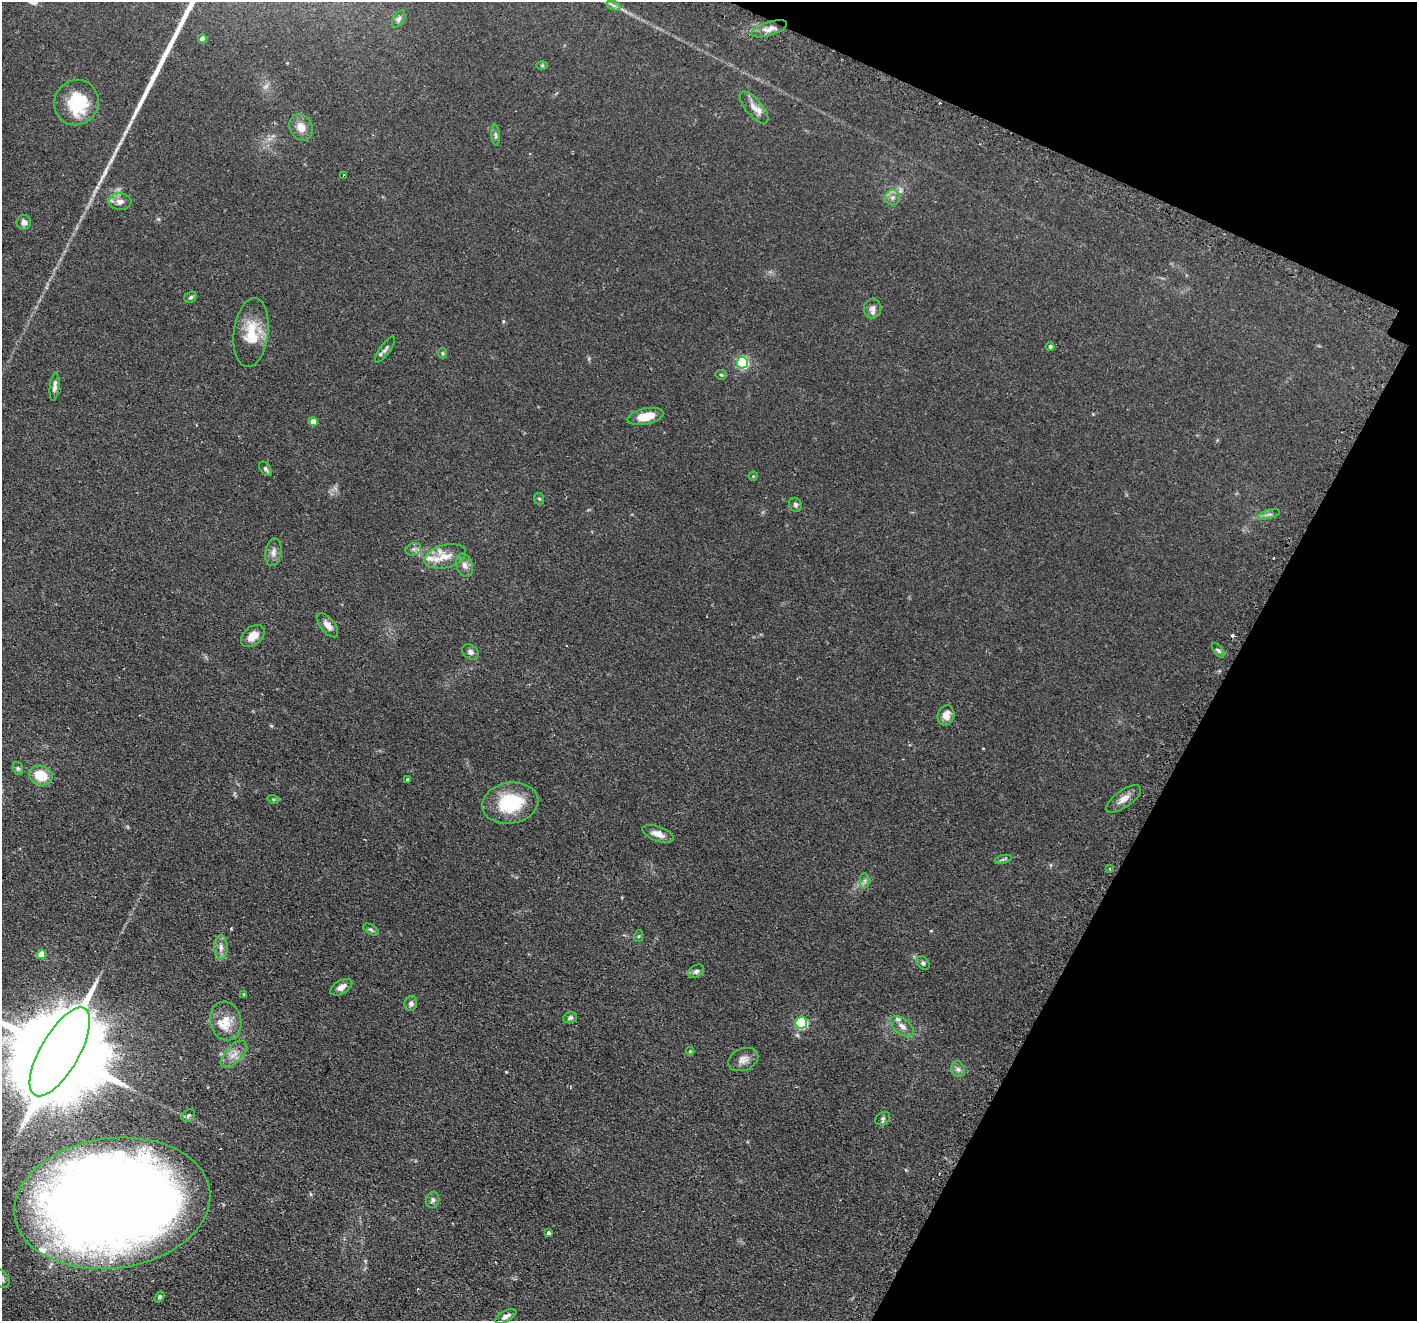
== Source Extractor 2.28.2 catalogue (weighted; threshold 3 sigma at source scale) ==
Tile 8 of 4 x 4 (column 4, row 2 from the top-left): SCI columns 4288-5702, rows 2812-4130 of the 5744 x 5759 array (HDU 1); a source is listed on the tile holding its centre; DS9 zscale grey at full resolution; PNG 1419 x 1323 px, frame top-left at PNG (2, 2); each listed source drawn as its Kron ellipse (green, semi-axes under 4 px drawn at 4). Shown black and unused: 20% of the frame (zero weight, under 2 of 3 exposures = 4% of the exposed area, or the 3 px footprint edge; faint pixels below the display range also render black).
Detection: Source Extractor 2.28.2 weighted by HDU 2 'WHT'; one run over the whole footprint, this tile lists its part. Background 0.0769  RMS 0.0066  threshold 0.0296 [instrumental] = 3 sigma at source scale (4.5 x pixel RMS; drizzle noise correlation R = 1.50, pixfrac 1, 0.05/0.05 arcsec/px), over >= 5 px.
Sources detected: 83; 2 cosmic-ray / hot-pixel residue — neither listed nor drawn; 7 inside a brighter listed object's ellipse — not listed separately; the other 74 listed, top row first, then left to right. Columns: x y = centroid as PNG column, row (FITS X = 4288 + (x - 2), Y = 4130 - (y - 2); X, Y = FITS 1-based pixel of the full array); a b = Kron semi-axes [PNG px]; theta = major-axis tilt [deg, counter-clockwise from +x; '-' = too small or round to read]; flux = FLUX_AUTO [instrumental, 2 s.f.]
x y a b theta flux
614 6 7 4 -19 1.5
399 19 9 5 61 1.7
769 29 19 7 18 4.5
202 39 4 4 - 5.6
542 66 6 4 1 0.76
76 103 23 22 - 30
754 107 20 8 -49 5.6
301 127 14 11 -63 6.5
495 135 11 4 -85 1.6
344 175 3 2 - 0.75
892 198 8 7 - 2.4
120 202 11 8 -4 3.7
24 222 7 7 - 2.4
191 297 6 5 - 1.2
873 308 10 8 76 3
251 333 34 17 83 18
1050 346 4 4 - 1.3
385 350 15 5 53 2.2
442 353 5 4 - 0.77
742 363 6 5 - 67
721 375 5 4 - 0.79
55 387 14 4 84 2.5
645 416 18 8 12 13
313 422 4 4 - 7.3
265 469 8 5 -54 1.3
753 476 4 4 - 0.57
539 499 6 5 - 0.91
795 505 7 6 - 1.5
1269 514 11 3 15 1.4
413 549 8 6 20 1.8
273 552 14 8 82 3.4
445 556 21 11 14 8.9
465 565 12 8 -72 3.3
328 625 14 7 -51 4.5
253 636 13 9 40 6.8
1218 650 9 4 -53 1.3
470 652 9 7 -32 2.1
946 715 10 8 71 5.8
18 768 6 5 - 1.1
41 775 12 9 -22 15
407 780 4 3 - 5.1
273 799 6 3 -18 0.69
1124 799 20 8 36 4.9
510 803 28 20 10 31
658 834 17 7 -20 4.7
1003 859 9 3 13 1.2
1110 868 3 2 - 0.79
865 881 7 5 89 1.5
371 929 8 5 -32 1.2
639 936 6 3 71 0.68
221 947 12 7 -88 3.4
41 954 5 4 - 11
923 963 7 5 -45 1.4
696 971 9 6 32 1.9
341 987 12 6 30 4.1
244 994 4 4 - 0.58
411 1004 7 6 - 2.2
570 1018 7 5 15 1.6
226 1021 20 15 -75 10
801 1023 6 5 - 63
902 1026 13 7 -38 4.3
690 1051 4 4 - 0.54
60 1052 50 19 60 18000
234 1054 17 8 47 5.7
743 1059 16 11 22 4.5
958 1069 8 6 -61 2.1
188 1116 7 5 36 1.2
883 1118 8 6 36 1.4
433 1200 8 6 77 1.9
112 1203 98 65 7 1100
548 1233 4 4 - 1.2
2 1279 9 7 -61 2
159 1297 6 4 53 1.1
506 1316 12 5 28 2.8
Isophote crosses this tile's border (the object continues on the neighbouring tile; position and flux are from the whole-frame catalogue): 3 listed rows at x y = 60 1052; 112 1203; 2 1279